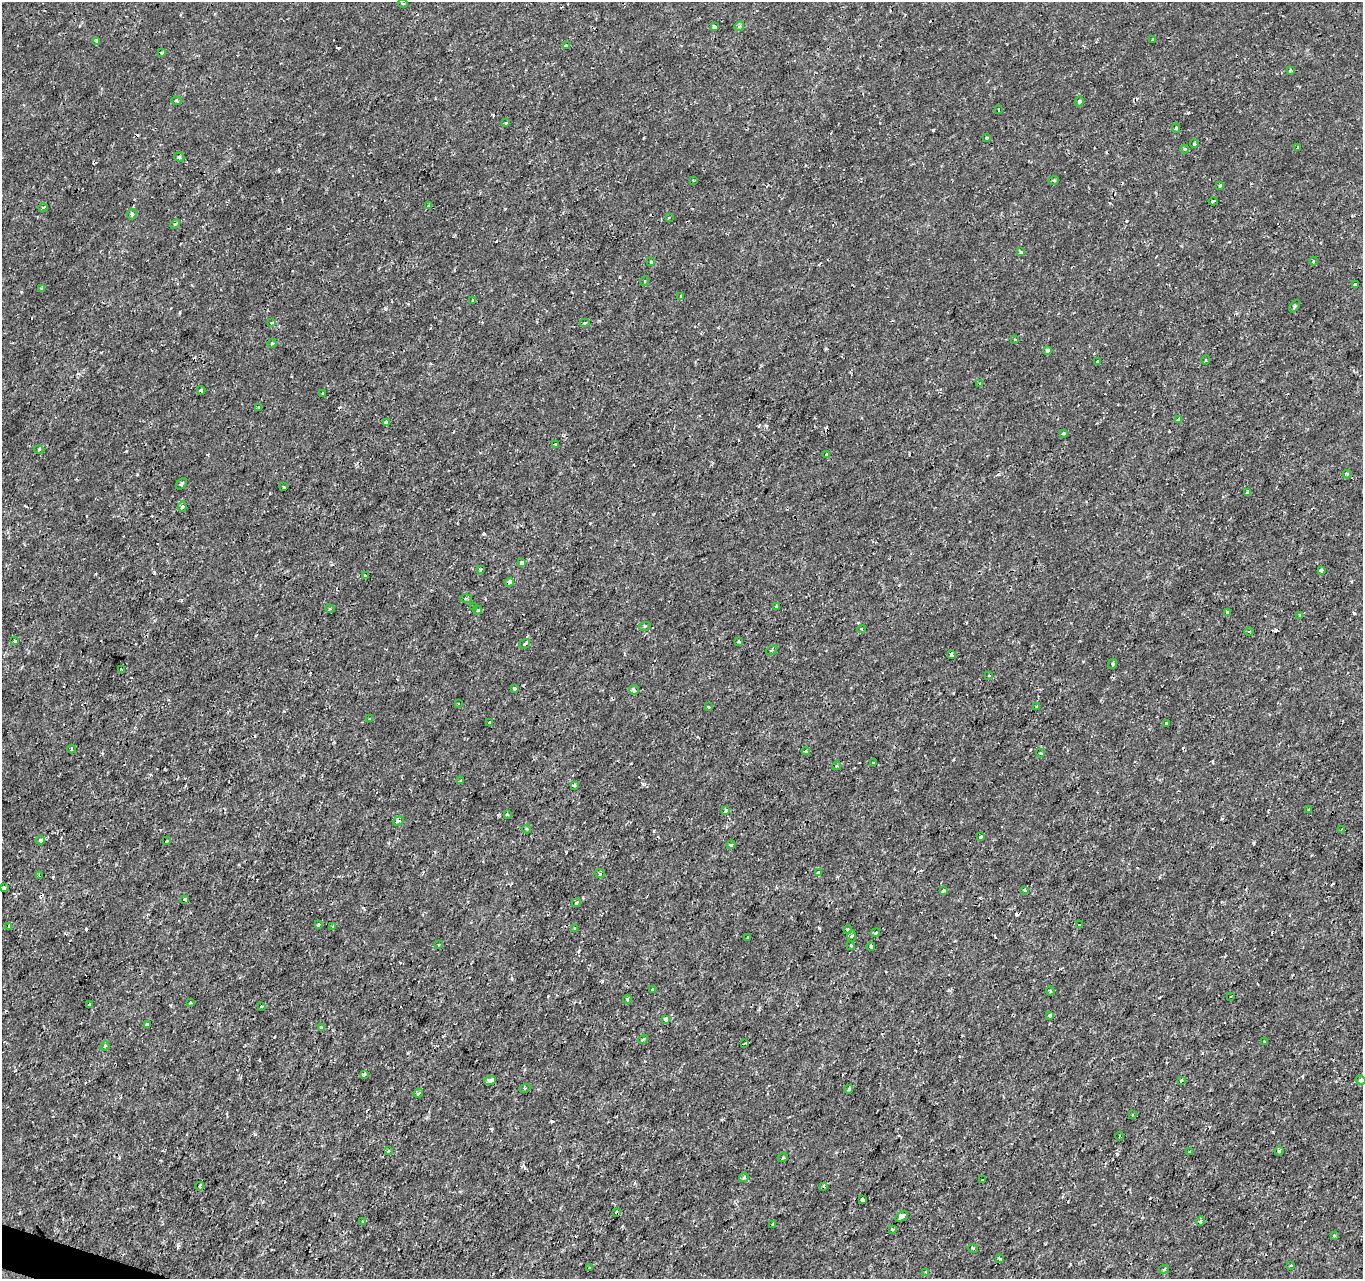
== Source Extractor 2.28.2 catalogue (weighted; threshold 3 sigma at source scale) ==
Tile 7 of 4 x 4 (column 3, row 2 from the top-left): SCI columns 2723-4083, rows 2768-4044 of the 5451 x 5597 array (HDU 1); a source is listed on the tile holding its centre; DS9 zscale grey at full resolution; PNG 1365 x 1281 px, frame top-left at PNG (2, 2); each listed source drawn as its Kron ellipse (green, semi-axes under 4 px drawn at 4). Shown black and unused: <1% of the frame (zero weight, under 2 of 3 exposures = <1% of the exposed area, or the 3 px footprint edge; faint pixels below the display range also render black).
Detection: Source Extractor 2.28.2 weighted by HDU 2 'WHT'; one run over the whole footprint, this tile lists its part. Background -7.05e-05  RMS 9.5e-04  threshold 0.00429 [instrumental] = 3 sigma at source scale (4.5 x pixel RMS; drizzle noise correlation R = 1.50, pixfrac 1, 0.0396/0.0396 arcsec/px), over >= 5 px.
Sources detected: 190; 18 cosmic-ray / hot-pixel residue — neither listed nor drawn; the other 172 listed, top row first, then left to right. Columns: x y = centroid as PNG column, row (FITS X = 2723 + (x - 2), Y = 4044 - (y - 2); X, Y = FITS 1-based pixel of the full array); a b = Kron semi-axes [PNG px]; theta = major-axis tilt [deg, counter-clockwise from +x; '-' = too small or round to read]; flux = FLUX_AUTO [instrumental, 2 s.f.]
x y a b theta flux
403 3 5 2 - 0.11
739 26 5 4 - 0.17
715 27 4 3 - 0.45
1153 40 3 3 - 0.4
97 41 4 4 - 0.23
566 45 4 3 - 0.49
161 53 3 3 - 0.29
1290 70 4 3 - 0.1
176 101 5 4 - 0.13
1079 101 5 4 - 0.25
999 110 3 2 - 0.076
506 123 4 3 - 0.077
1176 128 4 4 - 0.16
987 137 3 3 - 0.19
1194 144 4 3 - 0.15
1298 148 4 3 - 0.25
1185 149 4 3 - 0.16
179 157 5 4 - 0.18
693 180 3 2 - 0.09
1054 180 5 3 - 0.11
1220 186 3 3 - 0.21
1213 201 4 3 - 0.37
429 205 4 4 - 0.18
43 207 5 3 - 0.1
132 214 5 4 - 0.23
669 217 3 2 - 0.097
175 224 6 3 45 0.13
1021 252 3 3 - 0.27
1313 261 4 3 - 0.099
651 262 3 3 - 0.24
645 281 5 3 - 0.092
1355 284 3 3 - 0.39
41 288 3 3 - 0.092
681 297 3 2 - 0.07
473 300 3 3 - 0.16
1295 306 7 4 49 0.17
271 323 4 3 - 0.11
585 323 5 3 - 0.2
1015 339 4 3 - 0.12
272 343 5 4 - 0.11
1047 351 3 3 - 0.36
1206 360 5 3 - 0.09
1097 362 3 3 - 0.22
980 383 4 2 - 0.083
201 390 4 3 - 0.2
322 393 3 3 - 0.29
259 408 4 3 - 0.24
1178 420 3 3 - 0.4
386 423 4 3 - 0.8
1063 434 3 3 - 0.17
555 444 3 3 - 0.26
39 449 5 3 - 0.12
826 454 3 2 - 0.092
1347 474 4 4 - 0.11
182 484 6 3 50 0.18
284 487 3 3 - 0.2
1247 493 4 3 - 0.42
182 507 5 4 - 0.24
522 562 4 3 - 0.54
480 570 4 4 - 0.11
1321 570 4 3 - 0.27
366 576 3 3 - 0.32
509 582 4 4 - 0.89
466 598 6 3 4 0.12
474 606 3 3 - 0.49
776 606 3 2 - 0.12
330 609 5 3 - 0.086
478 610 4 3 - 0.18
1227 613 4 4 - 0.3
1300 615 3 3 - 0.13
645 626 6 3 19 0.1
862 629 4 3 - 0.083
1249 631 4 3 - 0.11
15 641 3 3 - 0.58
739 641 3 3 - 0.19
525 644 5 3 - 0.59
772 650 6 4 35 0.14
951 655 4 3 - 2.4
1113 664 5 3 - 0.18
121 669 3 2 - 0.078
989 675 4 3 - 0.15
514 688 3 3 - 0.48
634 690 5 5 - 0.17
458 704 2 2 - 0.068
1037 706 4 3 - 0.18
708 707 3 2 - 0.098
370 719 4 3 - 0.16
490 723 4 3 - 0.51
1166 724 3 3 - 0.62
71 749 4 3 - 0.11
806 751 4 3 - 0.16
1040 753 4 3 - 0.17
873 763 3 3 - 0.14
836 766 4 3 - 0.14
460 781 4 3 - 0.1
574 785 3 3 - 0.13
726 810 3 3 - 0.5
1309 810 3 2 - 0.18
507 814 4 3 - 0.14
398 821 6 4 19 0.2
527 829 4 4 - 0.12
1342 829 4 3 - 0.09
981 837 3 3 - 0.32
41 840 4 4 - 0.24
167 840 2 2 - 0.11
731 845 4 4 - 0.14
819 873 4 4 - 0.88
600 874 5 4 - 0.15
39 876 3 3 - 0.12
4 888 4 3 - 0.18
943 890 4 3 - 0.17
1024 890 3 3 - 0.37
185 899 3 3 - 0.1
576 903 5 4 - 0.21
318 925 4 3 - 0.23
1080 925 3 3 - 0.25
9 926 3 3 - 0.15
332 926 3 2 - 0.12
575 929 3 3 - 0.12
848 929 4 3 - 0.11
876 933 4 3 - 0.15
851 936 5 3 - 0.16
748 937 3 2 - 0.093
439 944 4 3 - 0.18
851 945 3 3 - 0.093
871 946 4 3 - 0.18
652 989 3 2 - 0.12
1050 991 4 4 - 0.12
1231 996 2 2 - 0.073
627 999 4 4 - 0.13
190 1002 3 2 - 0.15
89 1004 4 3 - 0.72
261 1006 4 3 - 0.12
1050 1015 4 3 - 0.18
666 1019 4 4 - 0.61
147 1024 4 3 - 0.48
321 1027 3 3 - 0.27
643 1039 5 3 - 0.13
1265 1041 3 2 - 0.11
745 1043 3 2 - 0.12
105 1046 5 4 - 0.12
364 1074 4 3 - 0.57
490 1080 6 4 22 0.46
1182 1080 4 2 - 0.11
1361 1080 5 4 - 0.16
525 1088 5 3 - 0.099
849 1089 4 3 - 0.12
418 1093 5 3 - 0.17
1133 1115 3 3 - 0.12
1119 1136 4 3 - 0.088
388 1151 4 2 - 0.086
1190 1151 3 3 - 0.23
1279 1151 4 4 - 0.14
783 1157 5 3 - 0.11
744 1177 5 4 - 0.14
982 1180 3 2 - 0.074
200 1186 4 3 - 0.13
824 1186 3 3 - 0.16
862 1199 4 3 - 0.53
617 1213 4 3 - 0.71
901 1217 7 4 30 1.2
363 1221 4 3 - 0.13
1200 1221 5 4 - 0.23
772 1224 3 2 - 0.076
892 1229 3 3 - 0.35
1334 1235 3 2 - 0.14
973 1248 5 3 - 0.098
999 1259 4 2 - 0.11
1291 1266 3 3 - 0.2
590 1268 3 3 - 0.16
1164 1269 5 4 - 0.14
926 1272 4 3 - 0.1
Overlapping masked pixels (flux is a lower limit): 2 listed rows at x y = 509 582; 617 1213
Isophote crosses this tile's border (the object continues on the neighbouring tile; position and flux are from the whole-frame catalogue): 1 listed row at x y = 926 1272
Unlisted compact peaks at least as high as the median listed source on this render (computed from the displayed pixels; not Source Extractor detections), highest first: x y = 933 130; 1354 613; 385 308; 819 928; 1188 113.